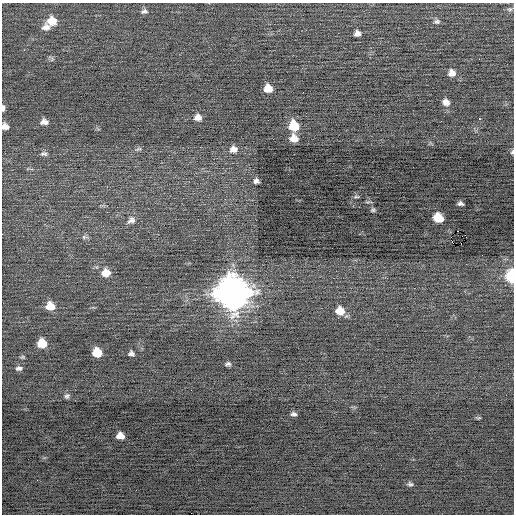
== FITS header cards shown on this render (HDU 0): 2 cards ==
NAXIS1  =                  512 / Axis length
NAXIS2  =                  512 / Axis length

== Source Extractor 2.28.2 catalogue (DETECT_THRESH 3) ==
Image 512 x 512 px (HDU 0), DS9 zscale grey, 1 PNG px = 1 image px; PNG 516 x 516 px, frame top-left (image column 1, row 512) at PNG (2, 3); no overlay
Background 6.15e-04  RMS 0.68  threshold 2.04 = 3 sigma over >= 5 px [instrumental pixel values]
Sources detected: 50; all 50 listed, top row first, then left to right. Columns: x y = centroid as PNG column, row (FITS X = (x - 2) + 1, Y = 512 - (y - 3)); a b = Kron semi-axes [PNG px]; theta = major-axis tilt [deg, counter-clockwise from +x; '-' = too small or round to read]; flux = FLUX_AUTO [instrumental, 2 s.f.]
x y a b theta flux
510 9 8 6 13 110
144 11 10 7 15 150
52 21 11 10 - 600
437 21 9 7 -3 140
46 27 10 8 12 260
357 33 7 6 - 210
24 50 3 3 - 35
52 59 7 4 58 71
452 73 9 8 - 340
268 88 8 7 - 590
303 92 2 2 - 47
446 102 10 8 -31 270
3 108 6 3 89 170
198 117 8 7 - 290
479 119 3 2 - 100
44 122 9 6 2 250
5 126 6 6 - 250
294 126 9 9 - 1200
294 138 8 7 - 450
138 149 11 4 19 94
233 149 11 9 10 310
512 152 7 4 76 74
44 154 10 6 -2 140
256 181 5 5 - 150
356 197 8 4 0 69
460 203 6 4 -4 120
373 210 6 5 - 81
438 218 8 7 - 1100
131 220 12 9 30 250
458 231 2 2 - 820
465 235 3 2 - 640
84 237 9 6 0 120
461 244 3 2 - 63
106 273 10 9 - 540
511 276 9 6 89 2600
292 277 3 2 - 42
233 293 13 12 - 94000
50 306 9 8 - 630
340 311 10 9 - 610
42 343 7 7 - 890
97 352 8 7 - 820
131 353 6 6 - 140
23 357 6 5 - 63
228 364 7 5 15 110
19 368 8 6 8 140
67 396 7 6 - 120
293 414 6 4 -7 120
479 418 6 3 14 49
120 436 7 6 - 370
410 484 8 6 -13 110
At the frame edge (FLAGS 8, measured only in part): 4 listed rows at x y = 3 108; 5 126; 512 152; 511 276